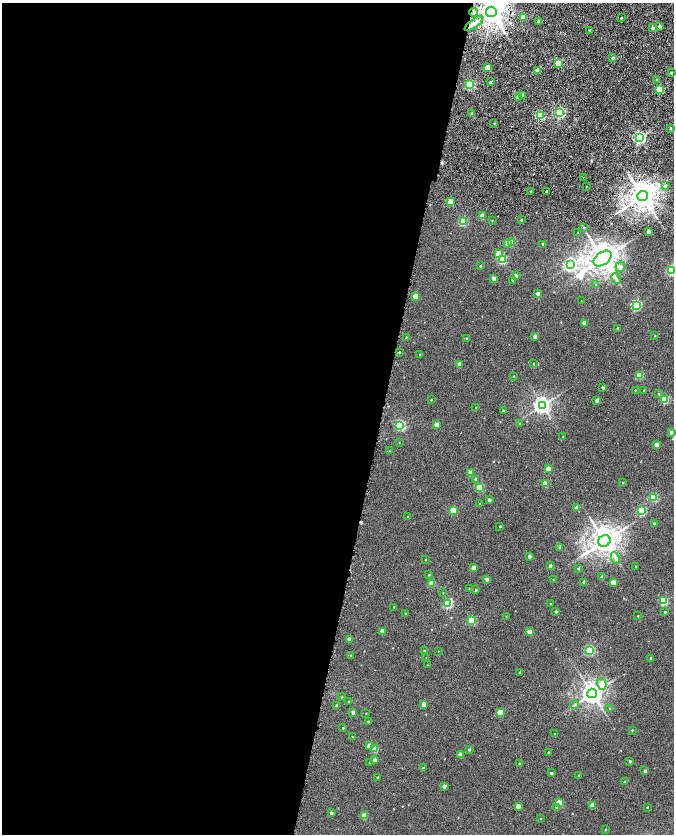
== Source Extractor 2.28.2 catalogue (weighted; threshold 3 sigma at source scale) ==
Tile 5 of 4 x 4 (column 1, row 2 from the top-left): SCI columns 5-1348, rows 3612-5275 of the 5378 x 7161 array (HDU 1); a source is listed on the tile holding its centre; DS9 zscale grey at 2 x 2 block average (1 PNG px = mean of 2 x 2 image px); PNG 676 x 836 px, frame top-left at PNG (2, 3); each listed source drawn as its Kron ellipse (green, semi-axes under 4 px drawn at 4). Shown black and unused: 57% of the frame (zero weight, under 7 of 14 exposures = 4% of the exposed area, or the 3 px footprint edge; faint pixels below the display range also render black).
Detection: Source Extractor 2.28.2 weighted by HDU 2 'WHT'; one run over the whole footprint, this tile lists its part. Background -0.013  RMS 0.0053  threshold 0.0217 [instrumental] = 3 sigma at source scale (4.09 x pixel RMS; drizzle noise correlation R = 1.36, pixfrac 0.8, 0.0396/0.0396 arcsec/px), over >= 5 px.
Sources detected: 191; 4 cosmic-ray / hot-pixel residue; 2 long thin detections or spike segments (spike, bleed or trail) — neither listed nor drawn; the other 185 listed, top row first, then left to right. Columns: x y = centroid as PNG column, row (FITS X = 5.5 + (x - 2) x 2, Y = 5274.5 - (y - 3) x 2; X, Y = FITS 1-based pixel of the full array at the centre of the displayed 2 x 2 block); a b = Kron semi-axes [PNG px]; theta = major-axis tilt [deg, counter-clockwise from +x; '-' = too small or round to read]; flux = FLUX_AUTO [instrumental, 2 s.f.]
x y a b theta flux
473 12 4 4 - 2.6
491 12 5 5 - 1600
523 17 3 2 - 15
621 18 2 2 - 0.9
538 22 2 2 - 3.1
474 23 11 4 37 5.4
659 26 2 2 - 3.9
653 28 2 2 - 3.8
590 30 2 2 - 1.9
613 58 2 2 - 3.2
559 63 3 3 - 45
487 67 2 2 - 16
538 70 2 2 - 9.5
671 73 2 2 - 1.4
656 80 3 2 - 0.45
491 82 2 2 - 2.1
469 85 3 3 - 84
659 90 3 3 - 41
522 95 2 2 - 2.8
518 97 2 2 - 7.8
560 113 3 3 - 110
472 114 2 2 - 4.8
540 115 3 3 - 75
494 123 2 2 - 0.52
671 128 2 2 - 1.7
640 137 3 3 - 180
583 177 2 2 - 0.62
665 186 3 3 - 2.4
586 187 3 2 - 0.5
531 191 2 2 - 1.9
547 192 2 2 - 2.3
642 196 5 5 - 1600
451 202 3 3 - 22
482 216 3 3 - 15
492 220 2 2 - 0.55
521 220 2 2 - 1
463 222 3 3 - 54
584 227 3 2 - 0.61
648 232 2 2 - 6.9
578 233 2 2 - 0.47
512 242 3 3 - 22
508 243 3 3 - 13
543 244 2 2 - 2.1
498 253 3 3 - 9.6
603 259 10 6 37 1700
502 260 3 3 - 65
570 265 4 4 - 230
480 266 3 2 - 0.99
620 267 5 4 - 2.9
672 271 3 3 - 89
516 276 3 2 - 2.9
616 278 6 3 -62 1.9
494 279 3 2 - 6.3
513 280 2 2 - 3.9
596 284 3 2 - 0.69
538 293 2 2 - 4.8
415 296 3 3 - 20
581 301 2 2 - 0.29
636 305 3 3 - 85
584 323 2 2 - 5.9
618 328 2 2 - 0.49
535 336 3 2 - 6.5
655 336 2 2 - 0.42
406 337 2 2 - 0.52
467 339 3 2 - 1.2
399 352 2 2 - 0.97
420 355 2 2 - 0.32
533 363 2 2 - 0.7
460 364 3 2 - 8.1
640 375 3 3 - 30
514 376 3 2 - 0.57
603 388 2 2 - 2
635 390 2 2 - 0.7
644 391 2 2 - 1.3
659 394 3 2 - 0.66
431 400 2 2 - 0.65
597 400 3 2 - 3.7
665 400 3 3 - 45
542 405 4 4 - 430
476 408 2 2 - 1.2
503 411 2 2 - 1.2
519 424 3 3 - 0.6
400 425 3 3 - 100
437 425 3 2 - 12
671 432 2 2 - 3.9
563 437 2 2 - 0.53
399 442 3 2 - 0.34
657 445 2 2 - 9.9
389 451 3 2 - 0.49
548 469 3 2 - 13
471 473 3 2 - 12
476 479 3 2 - 2.9
623 482 2 2 - 0.72
545 484 3 3 - 22
480 488 3 3 - 39
654 497 3 3 - 46
489 500 2 2 - 3.2
479 504 3 3 - 0.68
576 508 2 2 - 7.5
453 511 3 3 - 41
641 511 3 3 - 72
408 517 2 2 - 0.47
654 524 2 2 - 3
500 526 2 2 - 0.85
604 541 6 5 - 1500
560 547 3 2 - 2.5
529 556 2 2 - 3.8
615 558 6 3 -62 2.6
425 560 2 2 - 0.53
550 566 2 2 - 3.6
636 566 2 2 - 0.6
473 568 2 2 - 7.9
578 568 2 2 - 1.4
429 575 3 3 - 0.85
602 577 2 2 - 3.2
487 579 2 2 - 4
553 580 2 2 - 0.4
584 582 2 2 - 3.3
613 583 3 3 - 14
432 584 3 3 - 19
469 589 3 2 - 0.8
476 590 3 2 - 1.3
443 593 2 2 - 0.36
664 601 3 3 - 61
550 603 2 2 - 0.39
448 604 3 3 - 83
394 607 2 2 - 0.66
556 611 3 2 - 1.4
665 612 2 2 - 1.1
405 614 2 2 - 0.51
638 616 2 2 - 0.6
506 617 3 2 - 0.52
472 620 3 3 - 52
382 631 2 2 - 8.8
529 632 2 2 - 11
350 639 2 2 - 8.7
589 650 3 3 - 94
424 651 2 2 - 1.3
438 651 2 2 - 0.39
351 655 2 2 - 0.9
426 658 2 2 - 0.31
651 658 3 2 - 1.1
427 665 2 2 - 0.33
520 672 3 3 - 0.83
602 684 6 4 -74 13
592 693 5 4 - 810
342 697 3 2 - 0.59
348 701 2 2 - 0.46
424 704 2 2 - 11
575 705 4 2 - 1.1
336 706 2 2 - 1.7
610 709 3 2 - 0.51
353 712 2 2 - 4.1
366 713 2 2 - 0.35
500 713 3 3 - 27
368 721 2 2 - 0.98
343 728 2 2 - 0.85
632 730 2 2 - 0.66
554 734 3 2 - 0.84
352 737 2 2 - 0.47
369 746 3 2 - 9.4
375 749 3 3 - 18
469 749 2 2 - 2
548 752 2 2 - 0.57
461 755 3 2 - 7.5
375 760 2 2 - 5.5
630 761 2 2 - 1.5
370 763 2 2 - 2.5
519 764 2 2 - 1.4
423 768 2 2 - 2.6
645 771 2 2 - 2.6
551 773 2 2 - 2.8
579 776 2 2 - 0.82
378 778 2 2 - 2.6
624 782 2 2 - 1.8
444 786 2 2 - 4.7
559 803 3 3 - 29
518 806 2 2 - 8.9
593 806 2 2 - 11
556 807 3 2 - 1.4
647 807 2 2 - 0.88
331 813 3 2 - 2.7
365 816 3 3 - 19
541 818 2 2 - 0.32
605 830 2 2 - 0.64
Overlapping masked pixels (flux is a lower limit): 3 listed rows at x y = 491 12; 469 85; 642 196
Isophote crosses this tile's border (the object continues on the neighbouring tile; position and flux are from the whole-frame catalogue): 2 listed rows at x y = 491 12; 672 271